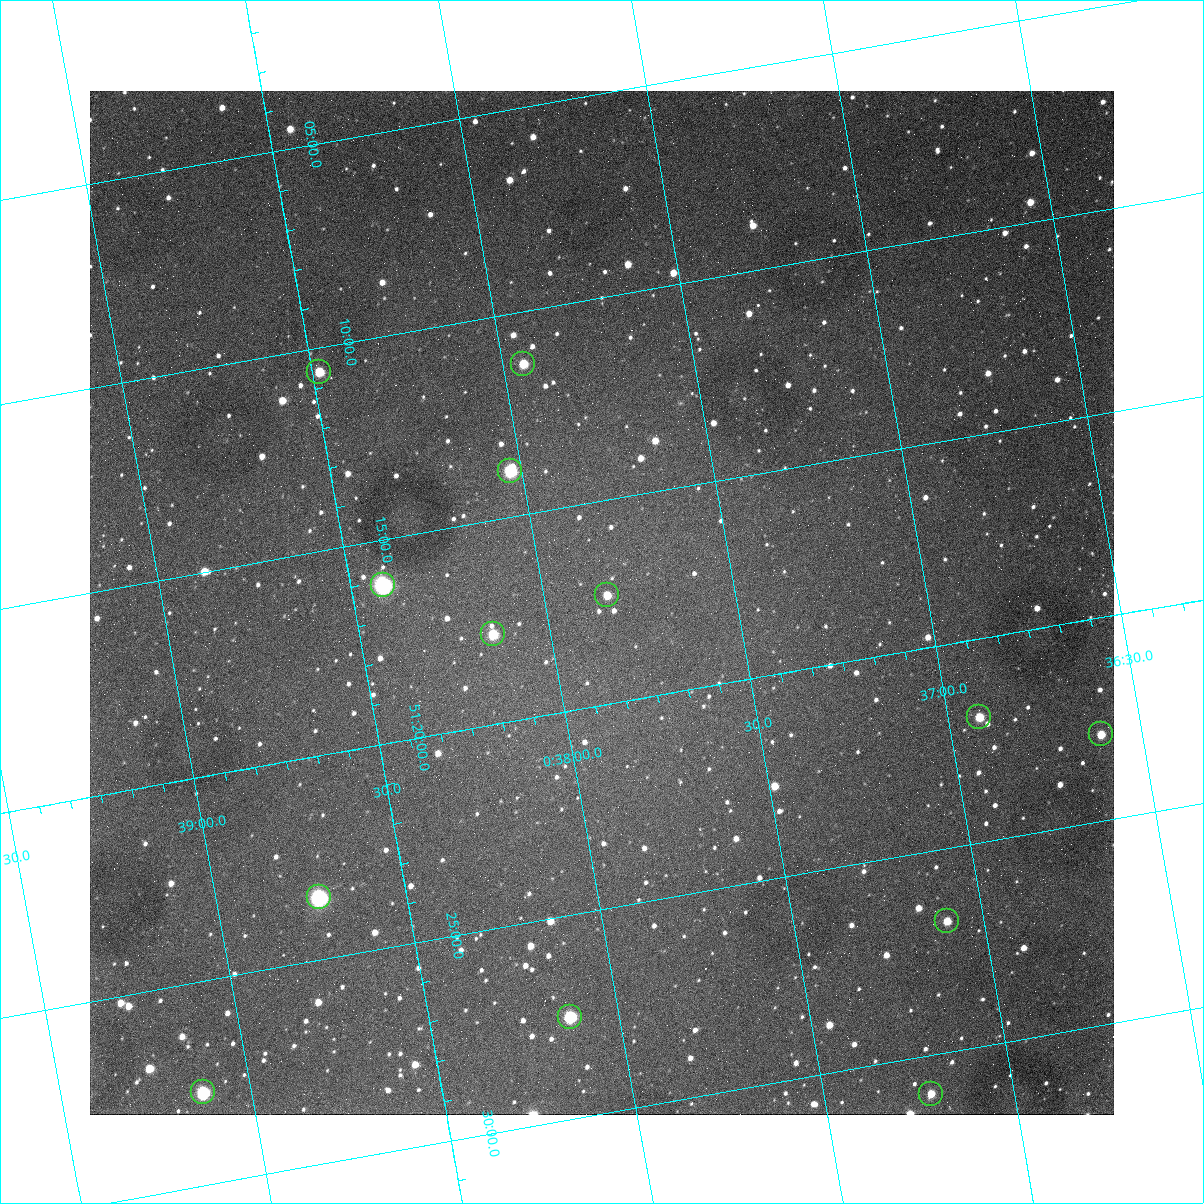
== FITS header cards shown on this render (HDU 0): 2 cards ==
NAXIS1  =                 1024
NAXIS2  =                 1024

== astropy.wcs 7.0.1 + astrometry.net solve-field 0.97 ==
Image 1024 x 1024 px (HDU 0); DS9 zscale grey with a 90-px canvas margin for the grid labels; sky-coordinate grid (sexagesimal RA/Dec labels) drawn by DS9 from the SOLVED WCS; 13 Tycho-2 reference stars matched to detected sources circled (green)
Header WCS: none
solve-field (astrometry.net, Tycho-2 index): SOLVED blind (the file carries no WCS)
Solved WCS: RA---TAN-SIP/DEC--TAN-SIP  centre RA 00:37:51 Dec +51:17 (9.46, +51.29 deg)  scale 1.49 arcsec/px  FOV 25.5' x 25.5'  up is -170 deg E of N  parity flipped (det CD > 0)
(file carries no celestial WCS; the grid is the blind solution)
Tycho-2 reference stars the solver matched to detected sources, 13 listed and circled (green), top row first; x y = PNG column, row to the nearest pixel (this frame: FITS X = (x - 90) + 1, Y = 1024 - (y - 91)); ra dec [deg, ICRS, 3 dp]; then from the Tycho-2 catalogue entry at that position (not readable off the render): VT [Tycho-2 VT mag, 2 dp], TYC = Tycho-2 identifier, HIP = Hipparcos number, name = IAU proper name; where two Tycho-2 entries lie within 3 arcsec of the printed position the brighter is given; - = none
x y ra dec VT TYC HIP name
523 364 9.486 +51.188 10.87 3261-2086-1 - -
319 372 9.620 +51.177 10.71 3261-2090-1 - -
510 471 9.507 +51.231 9.24 3261-2068-1 - -
383 585 9.604 +51.268 7.70 3261-1879-1 3018 -
607 595 9.459 +51.289 11.04 3261-1703-1 - -
493 634 9.538 +51.296 10.24 3261-1493-1 - -
979 717 9.229 +51.365 11.03 3261-2198-1 - -
1101 734 9.152 +51.381 11.06 3261-1519-1 - -
319 897 9.683 +51.391 7.88 3261-1837-1 - -
947 921 9.274 +51.446 10.91 3261-1253-1 - -
570 1017 9.532 +51.458 9.03 3261-1423-1 - -
203 1092 9.782 +51.462 9.45 3261-1155-1 - -
931 1094 9.305 +51.516 11.13 3261-2117-1 - -